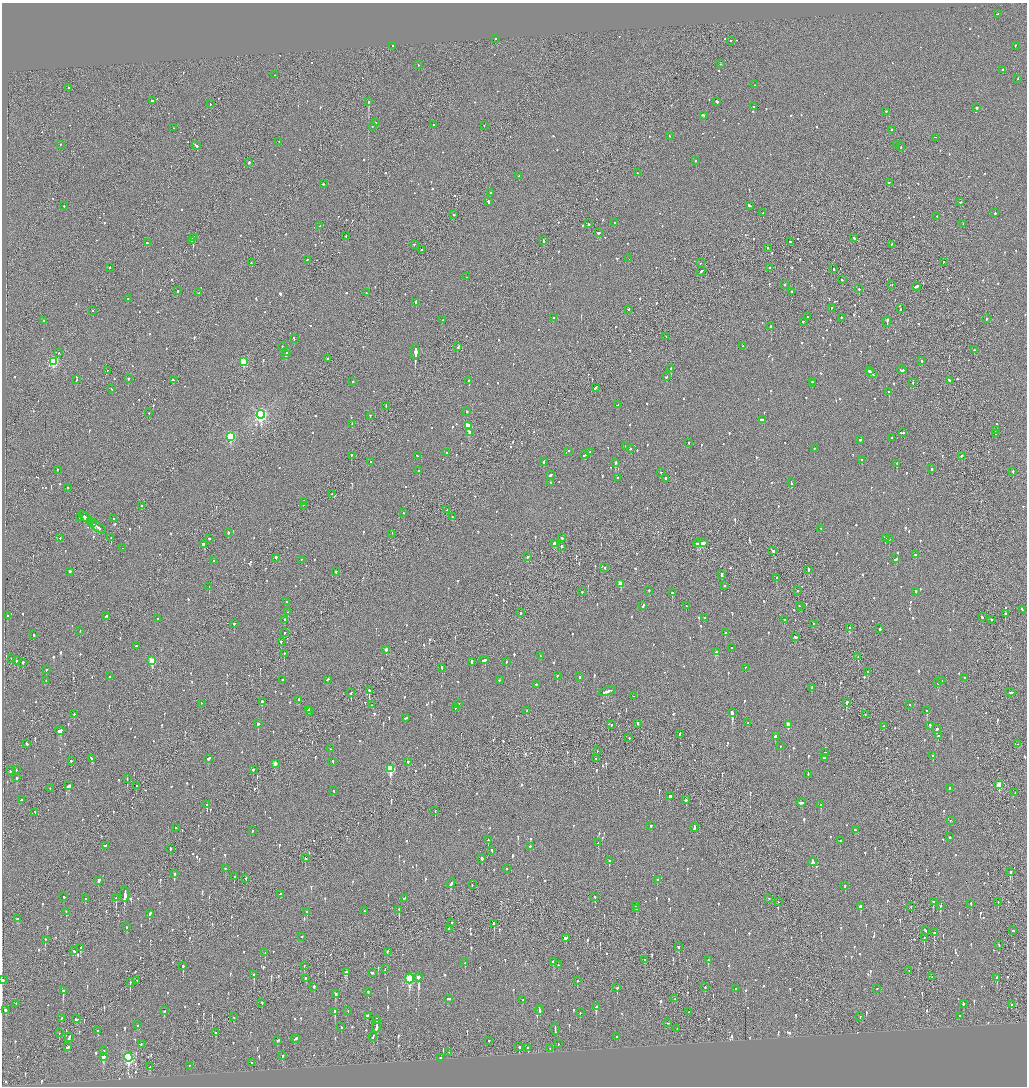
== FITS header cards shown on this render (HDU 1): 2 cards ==
NAXIS1  =                 2050
NAXIS2  =                 2168

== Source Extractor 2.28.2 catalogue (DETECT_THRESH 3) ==
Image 2050 x 2168 px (HDU 1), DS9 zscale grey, zoomed out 1/2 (1 PNG px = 2 x 2 image px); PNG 1029 x 1088 px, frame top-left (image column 2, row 2168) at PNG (2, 3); each listed source drawn as its Kron ellipse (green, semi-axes under 4 px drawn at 4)
Background -0.0826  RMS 0.066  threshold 0.198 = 3 sigma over >= 5 px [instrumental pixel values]
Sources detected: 1356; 36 cannot appear on this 1/2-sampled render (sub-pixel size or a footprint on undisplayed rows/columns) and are neither listed nor drawn; of the other 1320, the 500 brightest by FLUX_AUTO listed and drawn (820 fainter detections omitted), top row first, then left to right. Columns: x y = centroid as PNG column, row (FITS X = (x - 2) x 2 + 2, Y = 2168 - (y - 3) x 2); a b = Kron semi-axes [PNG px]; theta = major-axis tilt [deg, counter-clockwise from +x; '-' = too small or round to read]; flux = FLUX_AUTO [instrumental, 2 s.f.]
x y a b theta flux
998 14 3 1 - 110
496 39 2 2 - 56
731 41 2 2 - 95
392 46 2 1 - 110
1015 46 3 2 - 63
720 64 2 1 - 59
418 65 2 2 - 59
1003 70 2 2 - 460
275 75 2 1 - 87
1018 79 2 2 - 54
754 85 2 1 - 110
69 88 2 2 - 100
152 101 2 2 - 340
368 102 2 2 - 1700
717 102 2 2 - 400
210 104 2 1 - 98
754 107 2 2 - 380
976 108 2 2 - 220
886 112 2 2 - 110
704 116 3 2 - 250
376 123 2 2 - 160
434 125 2 2 - 100
484 126 2 2 - 70
372 127 2 2 - 77
174 128 2 2 - 61
892 130 2 2 - 160
669 136 2 2 - 88
936 138 4 2 - 130
279 142 2 2 - 66
60 145 2 2 - 57
896 145 2 2 - 57
196 146 4 2 - 140
901 147 2 2 - 88
695 161 2 2 - 78
249 163 2 2 - 260
637 173 3 2 - 100
519 176 2 2 - 140
889 183 2 2 - 83
323 184 2 2 - 61
490 193 2 2 - 90
488 202 3 2 - 220
960 202 2 2 - 59
64 206 2 2 - 64
749 206 3 2 - 130
763 213 2 2 - 73
995 213 2 2 - 54
453 215 2 2 - 150
937 217 2 2 - 58
615 223 2 2 - 70
588 224 2 2 - 230
963 224 2 2 - 85
320 226 2 2 - 65
599 233 2 2 - 140
346 236 2 2 - 130
193 238 2 2 - 2400
854 238 3 2 - 100
192 241 2 2 - 110
543 241 3 2 - 110
790 242 3 1 - 81
148 243 3 2 - 77
414 245 2 2 - 79
891 245 2 2 - 78
767 248 2 2 - 59
421 250 2 1 - 150
629 259 2 2 - 81
307 260 2 2 - 55
943 262 2 1 - 63
251 263 3 2 - 170
701 263 2 1 - 58
109 268 2 2 - 56
770 268 2 2 - 93
833 269 2 2 - 77
701 272 4 2 - 160
467 277 2 2 - 67
842 280 2 2 - 67
785 285 2 2 - 200
892 285 2 1 - 62
916 287 4 2 - 160
859 289 2 1 - 260
178 291 2 2 - 270
791 292 2 2 - 490
199 293 3 2 - 100
366 293 2 2 - 76
128 299 2 2 - 55
416 303 3 2 - 250
831 308 2 2 - 68
900 309 2 1 - 57
628 310 2 2 - 62
93 311 2 2 - 62
807 317 2 2 - 83
553 318 2 2 - 130
841 318 2 2 - 64
987 319 2 2 - 140
443 320 3 2 - 78
44 321 2 2 - 100
803 322 2 2 - 78
887 322 5 2 - 180
771 327 2 2 - 240
666 337 2 1 - 65
294 339 4 2 - 130
743 346 3 2 - 210
282 347 2 2 - 130
458 347 4 2 - 93
974 350 2 2 - 78
287 352 2 2 - 140
415 352 8 2 90 24000
59 353 2 2 - 66
286 355 4 2 - 200
328 359 2 2 - 64
922 361 2 2 - 60
53 362 3 3 - 1200
243 362 3 3 - 590
671 369 3 2 - 120
902 370 5 2 - 130
107 371 2 1 - 74
869 371 2 2 - 110
872 374 5 2 - 260
667 377 3 2 - 140
128 379 2 2 - 190
76 380 2 2 - 140
173 380 3 2 - 350
469 381 3 2 - 340
949 381 3 2 - 130
353 382 2 2 - 100
812 382 3 2 - 140
913 383 2 2 - 180
812 384 2 2 - 130
596 388 4 2 - 210
111 389 2 2 - 55
889 392 2 2 - 260
618 405 4 2 - 130
386 406 2 2 - 56
466 412 2 2 - 120
149 413 2 1 - 58
261 415 4 4 - 2900
370 416 2 2 - 71
762 420 3 2 - 99
352 424 2 2 - 81
468 426 3 3 - 460
995 430 2 2 - 100
469 433 3 2 - 210
903 433 3 2 - 93
995 434 2 2 - 66
230 437 3 3 - 1200
891 438 2 2 - 110
860 440 2 2 - 110
689 443 2 2 - 93
626 447 2 2 - 68
630 449 2 2 - 89
814 449 2 2 - 54
568 452 2 2 - 120
590 452 2 2 - 210
447 453 2 2 - 64
585 455 4 2 - 250
351 456 2 1 - 140
417 456 2 2 - 110
962 456 3 2 - 120
862 460 2 2 - 88
370 462 2 2 - 75
544 462 3 2 - 120
616 463 2 2 - 350
897 464 2 2 - 160
931 469 2 2 - 67
57 470 2 2 - 76
419 471 2 2 - 84
1013 472 2 2 - 60
661 473 2 2 - 61
550 475 3 2 - 220
617 478 2 2 - 60
666 479 2 2 - 530
551 483 3 2 - 140
791 483 4 2 - 170
68 488 2 2 - 66
332 494 2 2 - 56
303 502 2 2 - 99
142 506 2 1 - 120
303 506 2 1 - 180
447 510 2 2 - 55
404 513 2 2 - 210
452 517 2 2 - 63
80 518 2 2 - 64
85 518 7 2 -39 400
114 519 2 2 - 82
90 522 3 2 - 180
92 523 4 2 - 260
98 528 9 2 -37 390
821 529 2 2 - 54
228 533 2 2 - 180
392 534 2 1 - 64
60 538 2 1 - 86
111 538 2 2 - 140
562 538 3 2 - 87
885 538 2 2 - 410
209 539 2 2 - 180
889 539 2 2 - 92
700 543 8 2 3 330
555 544 3 2 - 220
698 544 3 2 - 270
204 545 4 2 - 450
562 547 2 1 - 340
123 548 2 1 - 100
773 551 3 2 - 130
915 555 2 2 - 69
527 557 3 2 - 100
276 558 2 2 - 400
896 559 4 2 - 130
301 560 2 2 - 91
214 561 2 2 - 68
605 568 2 2 - 90
808 570 3 2 - 260
70 572 2 2 - 310
336 572 2 2 - 150
722 575 4 2 - 270
777 578 2 2 - 140
620 584 3 3 - 180
724 586 2 2 - 110
209 587 2 2 - 95
649 591 2 2 - 59
798 591 2 2 - 83
582 592 2 2 - 84
916 592 2 2 - 140
672 593 2 2 - 190
287 602 2 2 - 74
643 606 4 2 - 72
686 606 2 2 - 63
799 606 2 2 - 130
801 607 2 1 - 100
1022 610 3 2 - 110
288 612 2 2 - 71
521 613 2 2 - 88
1005 614 2 2 - 220
7 616 2 1 - 170
106 616 3 2 - 93
982 617 2 2 - 86
704 618 2 2 - 110
157 619 2 2 - 55
285 620 2 2 - 250
785 620 3 2 - 86
991 620 2 2 - 69
234 624 2 2 - 180
814 624 2 2 - 65
850 628 3 2 - 190
879 629 2 2 - 540
80 631 2 2 - 74
284 633 2 2 - 67
725 633 3 2 - 69
34 635 2 2 - 99
795 637 3 2 - 110
281 642 2 2 - 130
136 646 2 2 - 220
732 648 2 2 - 59
386 650 3 2 - 71
717 652 4 2 - 210
284 654 2 2 - 55
540 656 2 2 - 56
858 657 2 2 - 81
11 659 2 2 - 66
484 660 4 2 - 200
16 661 3 2 - 69
152 661 4 3 - 550
472 662 3 2 - 110
506 662 2 2 - 200
23 663 2 2 - 280
442 668 2 2 - 140
745 668 2 1 - 60
46 670 2 2 - 97
867 672 2 2 - 64
557 676 2 2 - 170
110 677 2 2 - 100
579 677 2 2 - 160
965 678 2 2 - 170
283 680 2 2 - 68
327 680 3 2 - 57
499 680 2 1 - 110
46 681 2 2 - 69
942 681 2 2 - 64
938 683 2 2 - 190
536 685 2 2 - 61
812 688 3 2 - 64
369 691 2 1 - 250
607 691 9 2 19 380
351 693 2 2 - 100
1010 693 5 2 - 140
633 696 2 1 - 230
299 700 2 2 - 100
262 702 2 2 - 240
847 703 2 2 - 250
201 704 2 1 - 63
459 704 2 2 - 61
371 705 2 2 - 69
909 705 2 2 - 78
455 708 3 2 - 100
308 710 4 2 - 320
527 711 2 2 - 75
927 711 3 2 - 360
309 712 2 2 - 190
732 713 3 2 - 1700
74 714 2 2 - 140
865 715 2 2 - 55
405 718 3 2 - 120
748 723 2 2 - 82
258 724 2 2 - 210
637 724 2 2 - 120
611 725 2 2 - 88
788 725 3 2 - 180
884 726 2 2 - 90
930 726 3 2 - 100
937 729 3 2 - 230
60 731 4 2 - 330
680 734 3 2 - 74
775 736 2 2 - 120
938 736 2 2 - 65
629 738 2 2 - 68
27 744 3 2 - 260
1018 744 3 2 - 63
780 746 2 2 - 73
330 749 2 1 - 63
597 751 2 1 - 57
825 753 2 2 - 76
933 756 3 2 - 85
824 758 2 2 - 150
92 759 3 2 - 320
208 759 3 2 - 330
596 759 2 1 - 200
71 761 2 2 - 490
333 762 3 2 - 80
408 762 2 2 - 57
275 764 3 2 - 99
390 769 4 3 - 740
16 770 2 2 - 61
253 770 2 2 - 560
10 771 2 2 - 110
808 774 3 2 - 75
16 778 2 2 - 210
127 779 3 2 - 62
999 785 4 3 - 340
68 786 4 2 - 1600
136 786 3 2 - 61
949 788 2 2 - 94
50 789 2 1 - 100
334 791 2 2 - 60
1015 793 2 1 - 69
670 796 3 2 - 300
22 800 2 2 - 1100
686 800 2 2 - 110
801 803 5 2 - 240
207 805 4 1 - 1000
821 805 3 2 - 230
435 811 2 2 - 100
35 813 3 1 - 82
950 821 2 1 - 300
651 826 2 2 - 110
694 827 5 2 - 220
176 828 2 2 - 120
856 830 3 2 - 98
252 831 3 2 - 63
950 837 2 2 - 63
488 840 2 2 - 81
840 841 2 2 - 69
598 843 3 2 - 86
106 846 3 2 - 460
530 846 2 2 - 100
170 849 2 2 - 120
492 851 3 2 - 110
305 858 2 1 - 74
482 859 2 2 - 400
609 861 3 2 - 130
813 862 4 3 - 170
225 869 2 2 - 72
507 869 2 2 - 60
1010 872 3 2 - 160
175 874 2 2 - 68
234 877 2 2 - 230
246 879 2 2 - 63
657 880 2 2 - 62
98 881 3 2 - 330
451 884 4 2 - 210
472 885 2 2 - 60
845 886 3 2 - 66
124 894 8 1 90 19000
281 894 2 2 - 410
64 897 3 2 - 70
595 897 3 2 - 79
116 898 2 1 - 180
85 899 2 2 - 180
404 899 3 2 - 72
769 899 2 1 - 68
778 902 2 1 - 68
933 902 3 2 - 110
998 902 2 1 - 57
971 904 2 2 - 70
636 906 2 2 - 130
940 906 2 2 - 110
861 907 3 2 - 8100
911 907 2 1 - 280
637 909 2 2 - 120
399 910 3 2 - 190
364 911 2 2 - 79
66 912 3 2 - 74
307 912 2 2 - 98
150 914 4 2 - 200
18 919 3 2 - 100
451 923 2 2 - 73
494 924 4 2 - 840
127 927 3 2 - 76
449 929 4 2 - 130
925 931 3 2 - 88
1013 931 2 2 - 110
934 933 4 2 - 210
302 937 2 2 - 130
565 938 3 2 - 160
924 938 2 1 - 96
45 939 3 2 - 110
999 945 2 2 - 59
679 947 2 2 - 150
81 948 3 2 - 76
74 951 3 2 - 110
387 952 2 1 - 62
265 953 2 2 - 73
645 960 2 2 - 84
708 960 3 2 - 170
554 962 3 2 - 140
465 963 3 2 - 73
558 965 2 2 - 77
183 966 2 2 - 150
304 966 2 1 - 56
385 969 4 2 - 96
909 971 2 1 - 55
346 972 4 2 - 330
372 973 3 2 - 140
254 975 3 2 - 500
932 977 2 2 - 57
418 978 4 2 - 2300
997 978 3 2 - 130
306 979 2 2 - 140
409 979 5 3 - 1100
3 980 2 2 - 70
137 981 2 2 - 77
577 981 2 2 - 54
130 983 3 1 - 120
314 987 2 2 - 140
705 987 3 2 - 58
617 988 2 2 - 520
736 989 2 2 - 61
877 989 2 2 - 130
63 991 3 2 - 650
368 992 3 2 - 100
335 994 3 2 - 140
448 999 4 2 - 200
675 999 2 1 - 82
523 1000 2 2 - 95
262 1003 2 2 - 80
16 1004 2 1 - 58
963 1004 3 2 - 89
1012 1005 2 1 - 74
596 1007 3 2 - 400
5 1010 3 2 - 87
540 1010 5 2 - 170
164 1011 2 2 - 70
348 1011 2 2 - 61
335 1012 4 2 - 200
688 1012 2 1 - 270
580 1013 2 2 - 62
367 1016 3 2 - 100
959 1016 2 1 - 74
234 1017 2 2 - 78
860 1017 2 2 - 56
61 1018 2 2 - 82
76 1019 4 2 - 250
376 1020 4 2 - 96
668 1023 2 2 - 220
138 1025 2 2 - 59
341 1027 2 2 - 82
376 1027 6 2 79 230
677 1029 2 1 - 110
555 1030 6 2 -84 210
98 1031 3 2 - 60
59 1033 2 1 - 120
215 1033 3 1 - 440
373 1037 4 2 - 120
616 1037 2 2 - 95
69 1038 5 2 - 180
295 1039 4 2 - 150
278 1041 4 2 - 130
489 1041 2 2 - 140
141 1044 2 2 - 99
558 1044 2 2 - 55
68 1047 3 2 - 68
519 1047 2 2 - 72
528 1048 2 2 - 150
550 1049 2 2 - 61
104 1051 2 2 - 77
449 1053 2 1 - 87
282 1056 2 2 - 150
103 1057 3 3 - 210
128 1058 4 3 - 1700
440 1058 2 2 - 140
252 1063 2 2 - 74
189 1066 2 2 - 78
150 1067 3 2 - 100
At the frame edge (FLAGS 8, measured only in part): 1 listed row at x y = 3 980
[820 fainter detections neither listed nor drawn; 36 sub-pixel or undisplayed-footprint detections neither listed nor drawn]